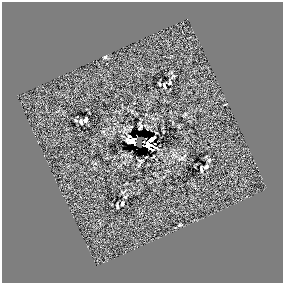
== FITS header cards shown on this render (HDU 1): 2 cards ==
NAXIS1  =                  281 /
NAXIS2  =                  281 /

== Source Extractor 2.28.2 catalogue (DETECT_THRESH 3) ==
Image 281 x 281 px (HDU 1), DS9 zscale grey, 1 PNG px = 1 image px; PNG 285 x 285 px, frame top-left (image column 1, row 281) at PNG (2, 2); no overlay
Background 0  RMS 39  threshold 118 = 3 sigma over >= 5 px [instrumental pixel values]
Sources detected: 21; all 21 listed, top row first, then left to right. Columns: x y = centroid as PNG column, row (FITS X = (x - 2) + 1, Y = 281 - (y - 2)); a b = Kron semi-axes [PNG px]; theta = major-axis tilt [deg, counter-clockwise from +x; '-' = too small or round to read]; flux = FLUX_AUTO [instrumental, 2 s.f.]
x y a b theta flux
105 57 4 4 - 3700
170 83 4 3 - 2600
160 84 3 2 - 2300
164 85 5 2 - 4000
85 120 5 4 - 5500
81 122 5 3 - 5200
140 127 5 3 - 2600
129 136 3 3 - 2100
151 139 6 4 36 16000
132 141 7 5 -8 40000
148 144 11 6 -36 12000
184 156 5 3 - 2000
181 158 10 5 17 6600
209 160 4 4 - 3300
141 161 3 2 - 2600
206 167 4 3 - 4300
201 169 5 3 - 5100
125 197 3 2 - 2300
122 203 4 3 - 4600
117 206 5 2 - 3500
179 225 4 2 - 2500